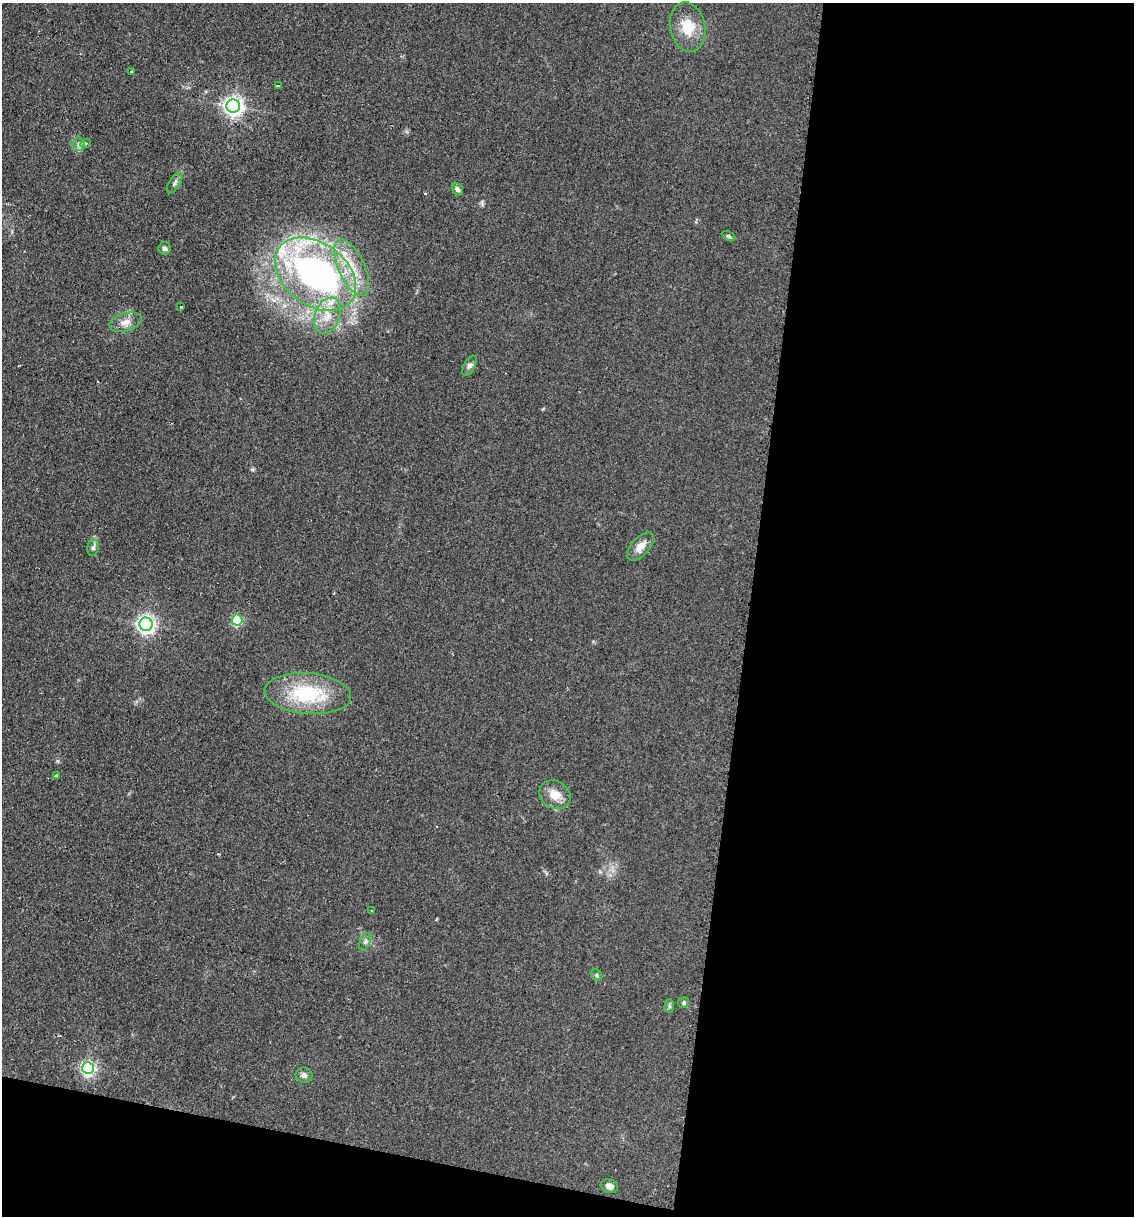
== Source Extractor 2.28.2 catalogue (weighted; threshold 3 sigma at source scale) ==
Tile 16 of 4 x 4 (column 4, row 4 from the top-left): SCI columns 3520-4651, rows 1-1214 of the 4903 x 4854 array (HDU 1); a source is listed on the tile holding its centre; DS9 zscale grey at full resolution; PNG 1136 x 1218 px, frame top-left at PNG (2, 3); each listed source drawn as its Kron ellipse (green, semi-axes under 4 px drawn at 4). Shown black and unused: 38% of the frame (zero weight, under 2 of 3 exposures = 2% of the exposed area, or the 3 px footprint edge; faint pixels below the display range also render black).
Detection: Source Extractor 2.28.2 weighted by HDU 2 'WHT'; one run over the whole footprint, this tile lists its part. Background 0.101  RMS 0.012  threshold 0.0519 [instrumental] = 3 sigma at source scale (4.5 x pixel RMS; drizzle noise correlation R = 1.50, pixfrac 1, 0.05/0.05 arcsec/px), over >= 5 px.
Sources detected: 39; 1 inside a brighter object's white glare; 1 cosmic-ray / hot-pixel residue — neither listed nor drawn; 6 inside a brighter listed object's ellipse — not listed separately; the other 31 listed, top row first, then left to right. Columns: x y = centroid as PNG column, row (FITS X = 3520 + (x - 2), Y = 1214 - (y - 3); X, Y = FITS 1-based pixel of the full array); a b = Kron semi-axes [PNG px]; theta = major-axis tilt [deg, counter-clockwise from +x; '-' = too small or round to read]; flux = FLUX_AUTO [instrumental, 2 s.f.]
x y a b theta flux
688 27 25 17 -78 29
131 72 3 3 - 5.5
278 86 4 3 - 8
233 106 6 6 - 590
86 143 5 3 - 1.2
79 144 6 6 - 3.5
175 183 12 5 57 3.6
457 189 6 5 - 4.2
728 236 7 4 -26 1.9
164 248 6 6 - 2.9
352 268 30 13 -65 36
315 274 45 31 -37 340
181 307 3 3 - 7.5
327 316 19 12 69 21
125 322 16 9 16 9.5
470 366 11 5 62 3.8
641 546 17 9 49 10
93 548 8 6 74 2.8
237 620 5 5 - 100
146 624 6 6 - 510
308 694 43 20 -5 82
56 775 4 3 - 1.3
555 795 16 13 -30 16
371 910 3 3 - 2.1
365 942 9 5 63 2.9
597 975 6 5 - 1.9
684 1003 5 5 - 2.5
669 1006 7 4 -90 2.1
88 1068 6 6 - 290
304 1075 8 7 - 4.6
609 1186 9 6 -16 6.1